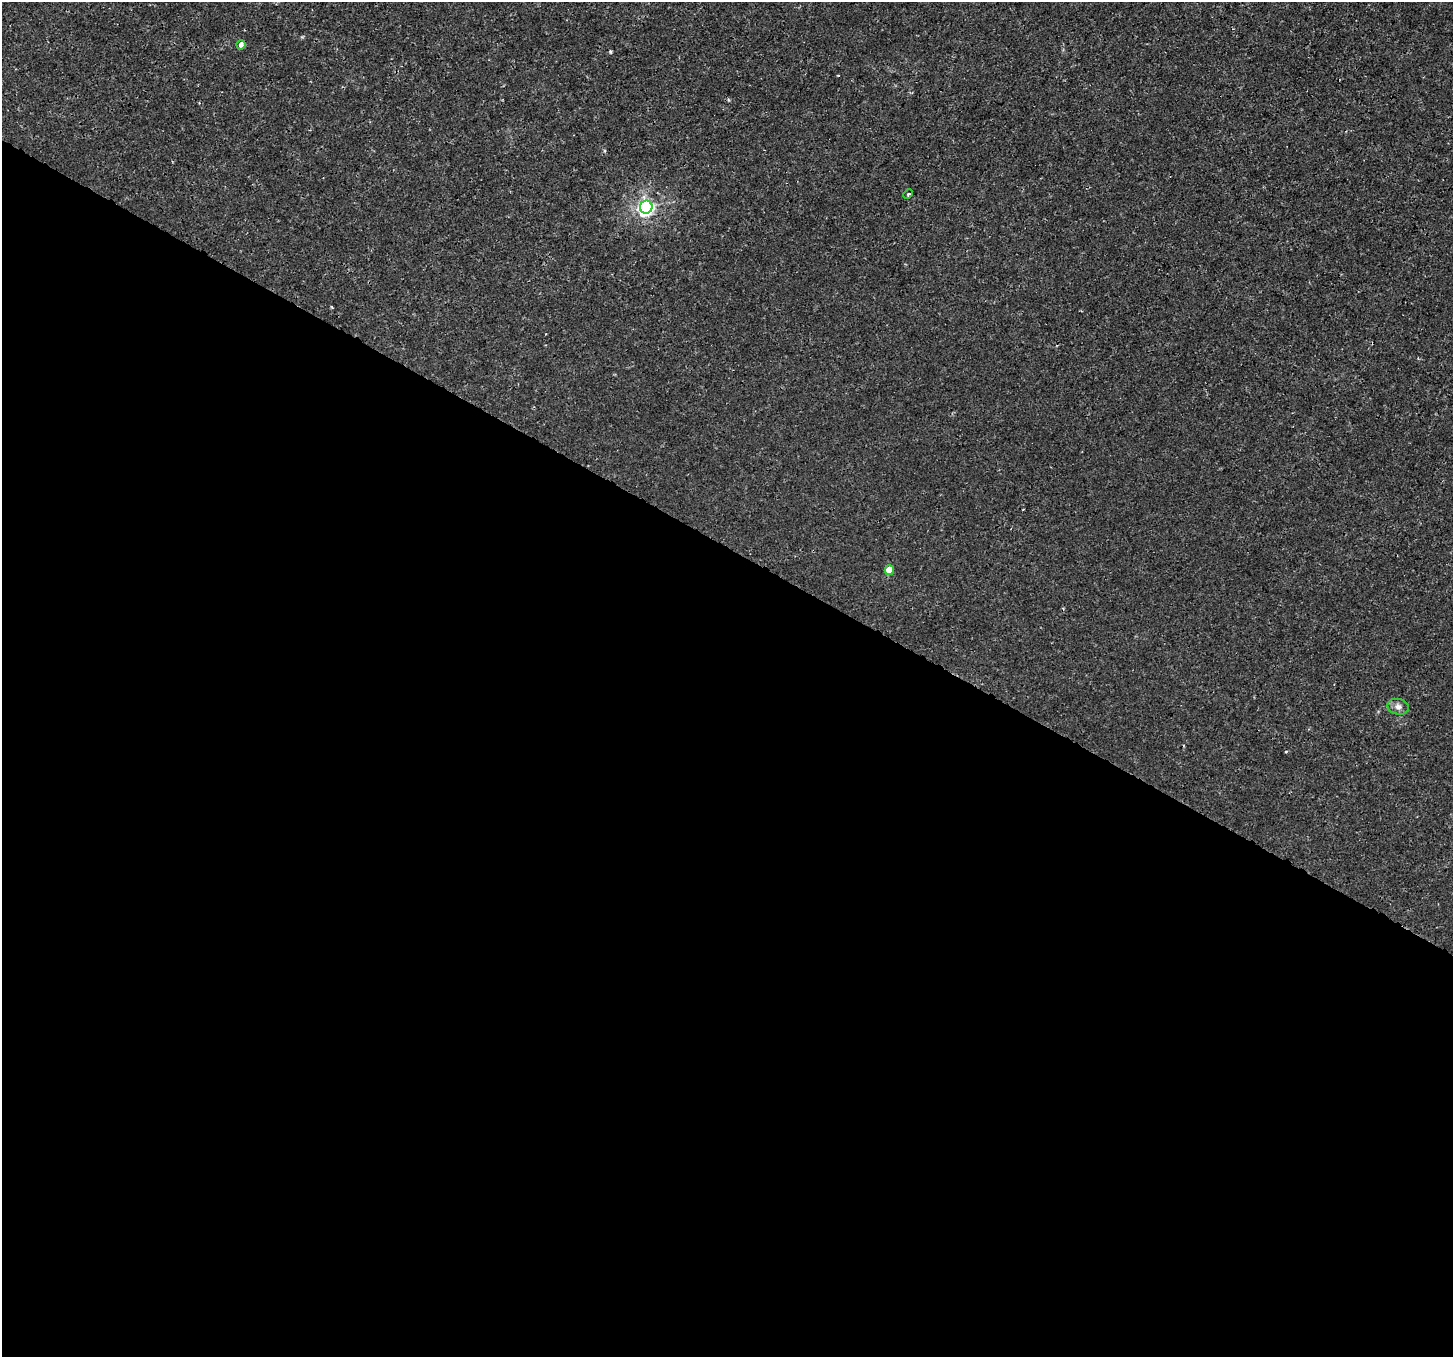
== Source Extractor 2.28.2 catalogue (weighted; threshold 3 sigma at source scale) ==
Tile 14 of 4 x 4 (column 2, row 4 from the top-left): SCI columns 1484-2934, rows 246-1600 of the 5878 x 5975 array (HDU 1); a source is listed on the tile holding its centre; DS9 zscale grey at full resolution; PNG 1455 x 1359 px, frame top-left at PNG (2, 2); each listed source drawn as its Kron ellipse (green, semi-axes under 4 px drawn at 4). Shown black and unused: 60% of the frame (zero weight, under 3 of 4 exposures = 5% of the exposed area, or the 3 px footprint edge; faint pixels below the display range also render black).
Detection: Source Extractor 2.28.2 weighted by HDU 2 'WHT'; one run over the whole footprint, this tile lists its part. Background -9.67e-05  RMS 0.001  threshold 0.0045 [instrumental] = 3 sigma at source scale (4.5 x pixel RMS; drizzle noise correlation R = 1.50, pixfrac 1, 0.0396/0.0396 arcsec/px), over >= 5 px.
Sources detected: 6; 1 cosmic-ray / hot-pixel residue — neither listed nor drawn; the other 5 listed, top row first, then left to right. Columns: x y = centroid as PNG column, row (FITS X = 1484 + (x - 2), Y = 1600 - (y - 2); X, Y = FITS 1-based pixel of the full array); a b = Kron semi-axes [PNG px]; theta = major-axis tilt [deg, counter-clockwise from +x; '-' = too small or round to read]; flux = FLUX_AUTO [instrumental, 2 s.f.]
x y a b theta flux
241 45 5 4 - 0.5
908 194 5 3 - 0.11
646 207 6 6 - 26
889 570 5 4 - 1.7
1398 707 11 7 -12 0.44